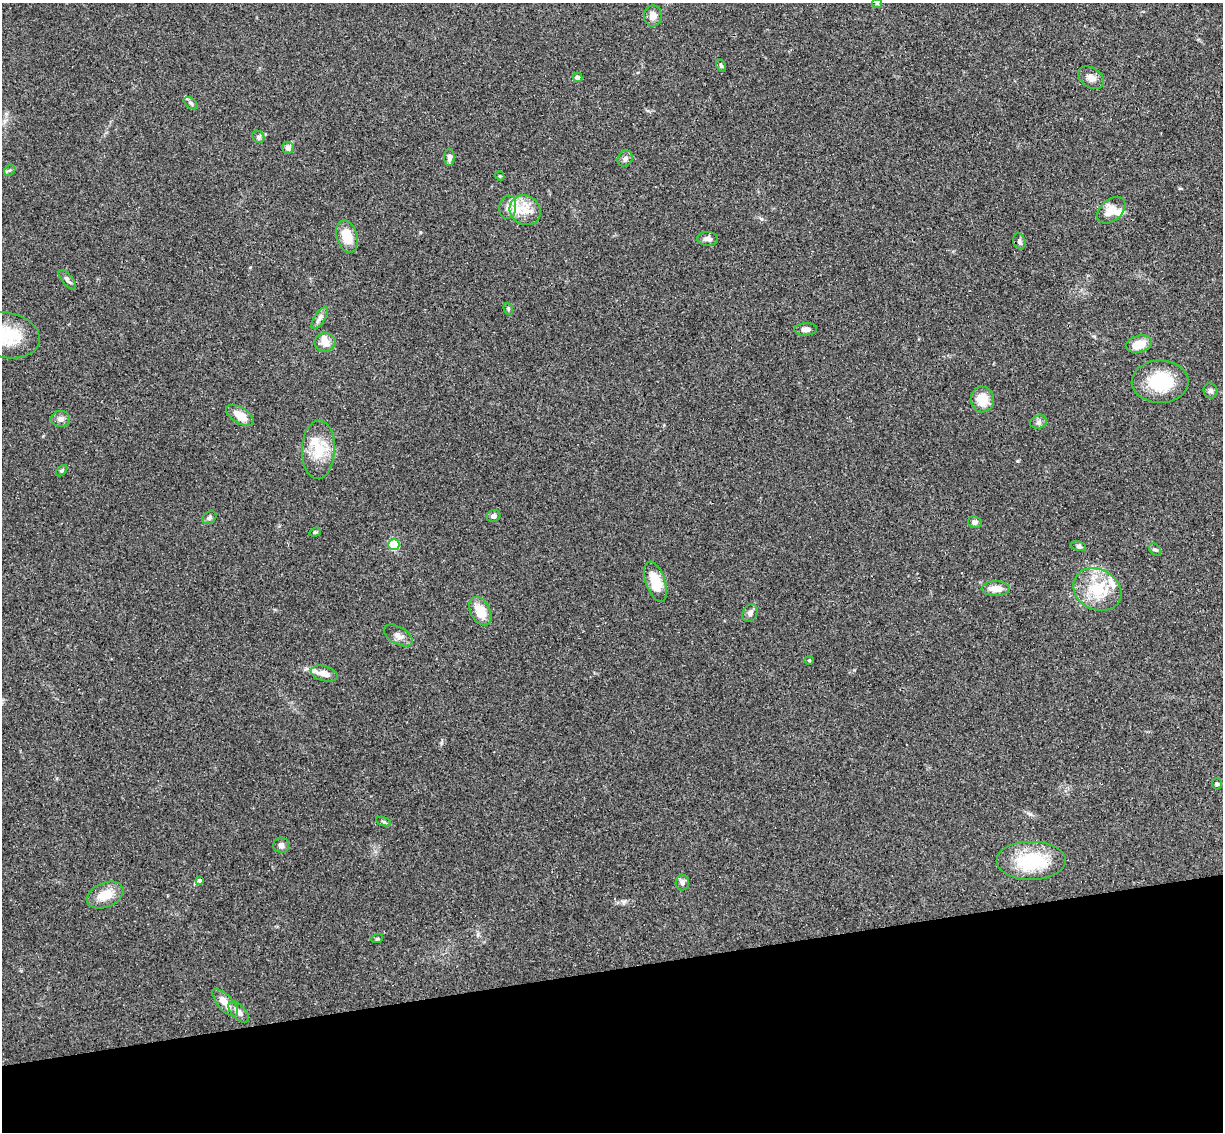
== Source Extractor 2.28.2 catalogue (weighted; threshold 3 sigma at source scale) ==
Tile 14 of 4 x 4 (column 2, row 4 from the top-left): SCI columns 1278-2498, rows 152-1281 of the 4999 x 4935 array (HDU 1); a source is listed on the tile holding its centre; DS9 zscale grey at full resolution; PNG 1225 x 1134 px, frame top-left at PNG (2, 3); each listed source drawn as its Kron ellipse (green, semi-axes under 4 px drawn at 4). Shown black and unused: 14% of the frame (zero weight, under 3 of 4 exposures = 6% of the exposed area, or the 3 px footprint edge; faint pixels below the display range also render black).
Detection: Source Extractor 2.28.2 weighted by HDU 2 'WHT'; one run over the whole footprint, this tile lists its part. Background 0.163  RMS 0.0072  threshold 0.0322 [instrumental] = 3 sigma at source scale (4.5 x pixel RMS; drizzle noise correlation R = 1.50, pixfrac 1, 0.05/0.05 arcsec/px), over >= 5 px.
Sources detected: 64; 1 inside a brighter object's white glare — neither listed nor drawn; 5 inside a brighter listed object's ellipse — not listed separately; the other 58 listed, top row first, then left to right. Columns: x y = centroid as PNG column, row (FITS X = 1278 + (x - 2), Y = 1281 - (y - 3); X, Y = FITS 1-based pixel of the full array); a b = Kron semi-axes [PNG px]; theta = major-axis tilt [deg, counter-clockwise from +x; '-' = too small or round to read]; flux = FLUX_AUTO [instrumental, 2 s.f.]
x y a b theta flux
877 3 5 5 - 0.82
653 16 10 9 - 5.4
721 65 7 4 -63 1.2
577 77 5 4 - 3.7
1091 78 14 9 -35 4.6
191 103 8 4 -39 1.4
258 137 7 5 -47 1.5
288 148 6 6 - 2.7
449 157 8 5 88 2.7
625 159 8 7 - 2.5
10 170 6 5 - 1.2
500 176 4 3 - 0.68
508 207 11 8 80 4.9
525 210 16 14 -33 13
1111 210 16 10 42 11
347 236 16 10 -74 15
707 239 10 7 -3 3.1
1019 241 8 6 -71 2
67 280 12 5 -50 2.3
508 309 6 4 -70 0.95
320 318 12 5 56 3
806 329 11 6 2 3.5
7 335 32 22 -12 27
325 342 10 9 - 6.6
1139 344 13 8 15 11
1160 382 28 21 1 33
1211 391 7 7 - 1.9
982 399 13 11 -83 13
240 415 15 8 -32 11
61 419 9 8 - 3.3
1039 422 8 6 16 2.4
318 450 29 16 88 20
62 471 7 4 45 1.1
493 516 7 6 - 2.4
209 518 8 5 35 1.7
975 522 7 6 - 2.3
315 532 6 4 20 0.94
394 545 5 5 - 58
1079 546 7 5 -12 1.6
1155 549 7 5 -43 1.5
655 582 21 9 -71 17
996 589 14 7 -1 7.9
1097 590 25 20 -27 27
480 611 15 9 -63 13
750 613 9 7 61 3.2
398 635 16 8 -31 4.2
809 660 4 4 - 0.71
324 674 14 7 -15 6.4
1217 784 5 5 - 1.2
383 822 8 3 -19 1.1
281 845 8 7 - 2.2
1031 861 35 19 0 42
199 881 4 3 - 3
682 882 8 6 86 2.6
105 895 19 12 23 13
377 939 6 3 18 0.87
225 1003 17 7 -48 8.9
239 1012 13 6 -46 4.5
Isophote crosses this tile's border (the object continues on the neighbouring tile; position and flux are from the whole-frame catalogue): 2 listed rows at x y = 877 3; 7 335